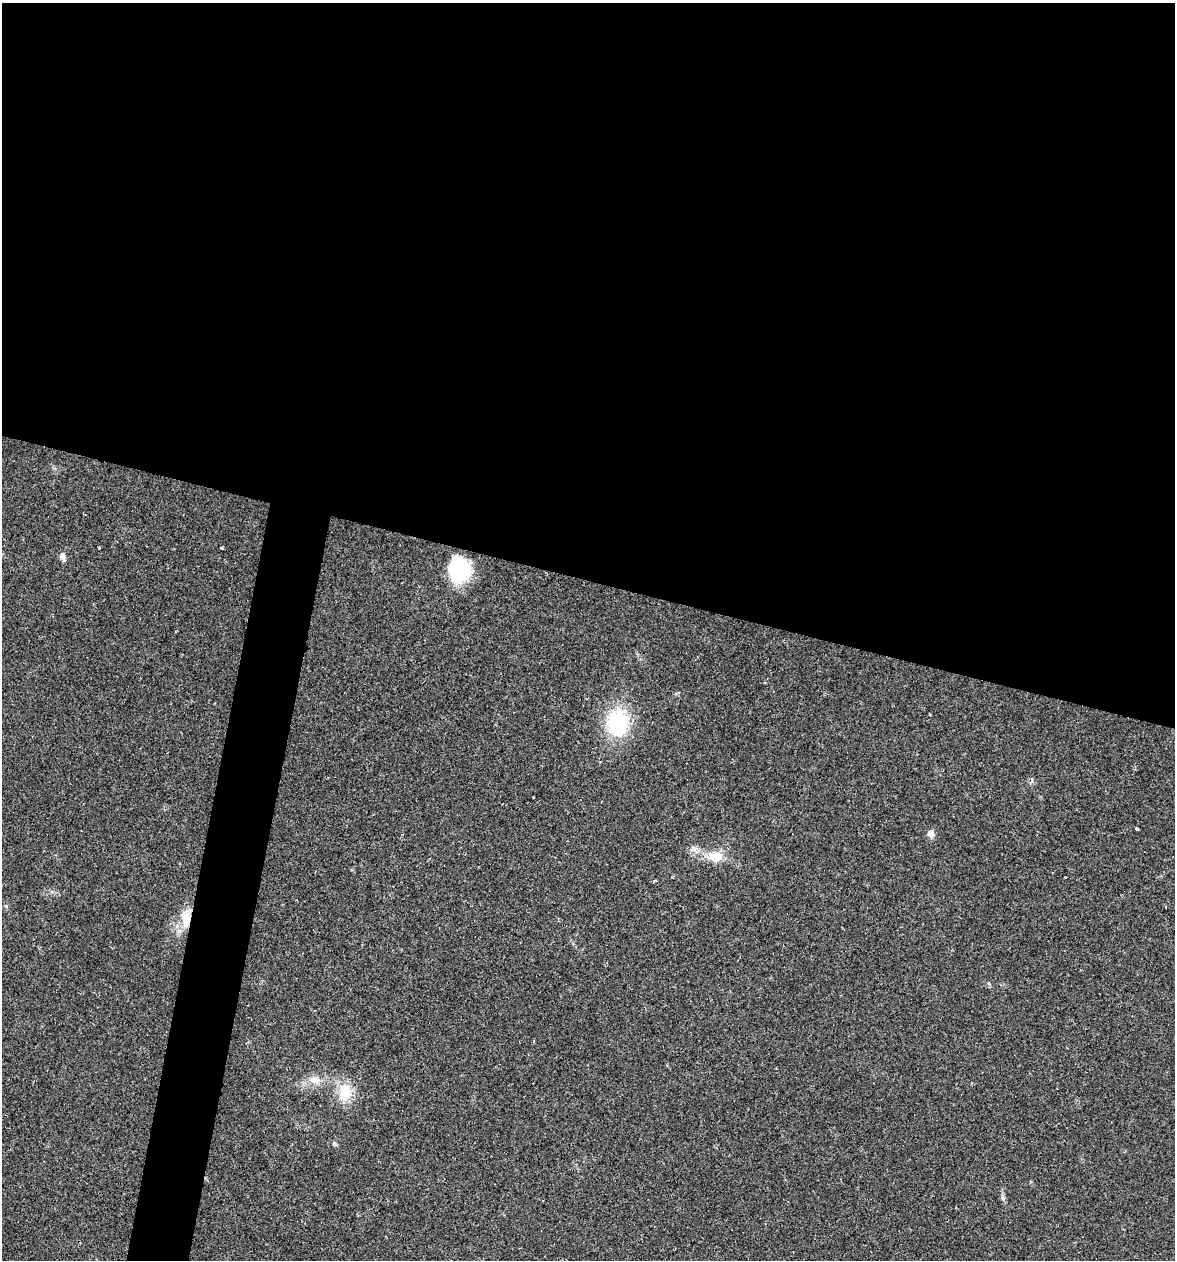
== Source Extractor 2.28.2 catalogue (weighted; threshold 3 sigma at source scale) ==
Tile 3 of 4 x 4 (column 3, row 1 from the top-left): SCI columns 2585-3757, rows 3774-5031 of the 5050 x 5031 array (HDU 1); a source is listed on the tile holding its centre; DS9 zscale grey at full resolution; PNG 1177 x 1262 px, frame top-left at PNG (2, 3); no overlay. Shown black and unused: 49% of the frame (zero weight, under 2 of 3 exposures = <1% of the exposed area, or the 3 px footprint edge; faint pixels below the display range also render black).
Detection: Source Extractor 2.28.2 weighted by HDU 2 'WHT'; one run over the whole footprint, this tile lists its part. Background 0.106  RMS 0.0073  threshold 0.0328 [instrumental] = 3 sigma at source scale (4.5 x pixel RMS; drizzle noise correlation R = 1.50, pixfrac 1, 0.05/0.05 arcsec/px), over >= 5 px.
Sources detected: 17; all 17 listed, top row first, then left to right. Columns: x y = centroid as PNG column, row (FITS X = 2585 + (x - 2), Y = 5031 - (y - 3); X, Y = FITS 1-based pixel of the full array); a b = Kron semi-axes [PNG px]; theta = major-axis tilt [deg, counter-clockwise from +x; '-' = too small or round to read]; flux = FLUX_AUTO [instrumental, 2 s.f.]
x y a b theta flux
99 548 3 2 - 0.59
222 548 3 2 - 1.4
63 556 11 6 -74 2.7
459 569 24 22 -86 47
618 723 35 27 -88 47
533 797 2 2 - 0.57
1137 829 3 3 - 1.7
930 834 9 9 - 3.1
693 849 10 6 61 2.9
716 857 19 14 -5 12
1066 877 3 2 - 0.72
654 881 3 3 - 1.7
186 919 24 12 -83 13
315 1080 16 10 -3 7.6
345 1093 27 16 79 16
335 1144 8 4 -45 1.3
1003 1198 6 5 - 1.4
Overlapping masked pixels (flux is a lower limit): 1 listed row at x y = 186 919
Unlisted compact peaks at least as high as the median listed source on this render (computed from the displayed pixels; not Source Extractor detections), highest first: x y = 989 983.